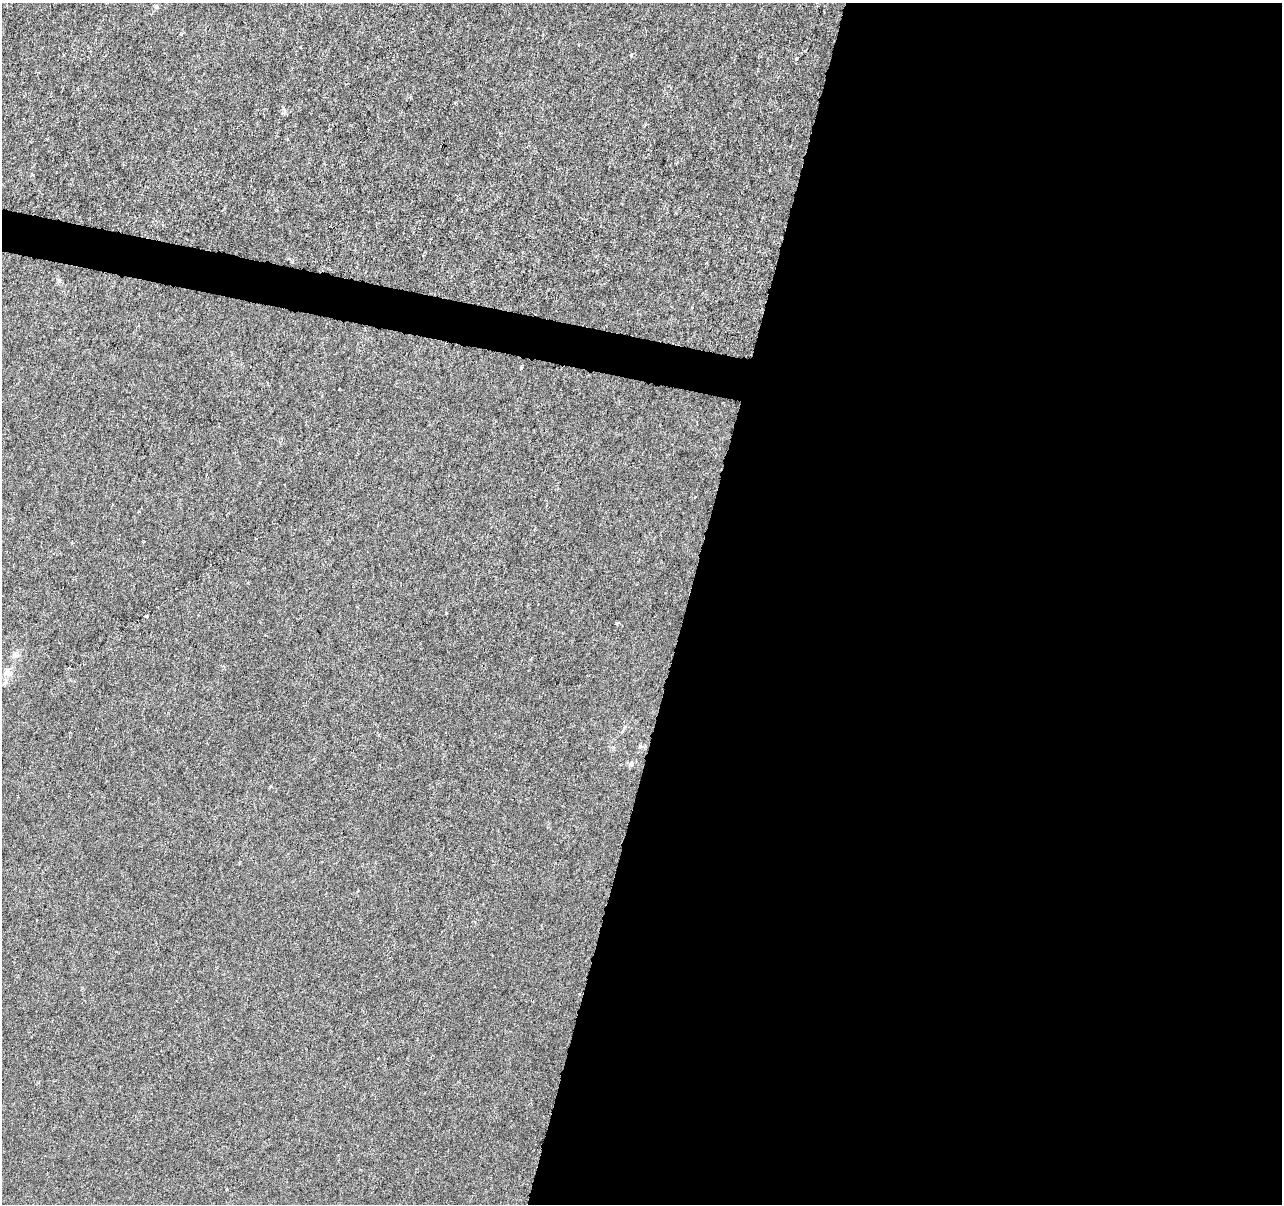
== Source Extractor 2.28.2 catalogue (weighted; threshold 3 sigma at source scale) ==
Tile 12 of 4 x 4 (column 4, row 3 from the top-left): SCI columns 3841-5120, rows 1424-2625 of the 5128 x 5312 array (HDU 1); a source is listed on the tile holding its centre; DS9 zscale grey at full resolution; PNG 1284 x 1206 px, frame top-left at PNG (2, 3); no overlay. Shown black and unused: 49% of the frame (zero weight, under 3 of 6 exposures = <1% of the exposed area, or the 3 px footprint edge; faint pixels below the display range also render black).
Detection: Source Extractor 2.28.2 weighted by HDU 2 'WHT'; one run over the whole footprint, this tile lists its part. Background -4.65e-06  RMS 0.0013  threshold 0.00516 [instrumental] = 3 sigma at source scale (4.09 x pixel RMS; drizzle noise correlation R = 1.36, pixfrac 0.8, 0.0396/0.0396 arcsec/px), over >= 5 px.
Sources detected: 9; all 9 listed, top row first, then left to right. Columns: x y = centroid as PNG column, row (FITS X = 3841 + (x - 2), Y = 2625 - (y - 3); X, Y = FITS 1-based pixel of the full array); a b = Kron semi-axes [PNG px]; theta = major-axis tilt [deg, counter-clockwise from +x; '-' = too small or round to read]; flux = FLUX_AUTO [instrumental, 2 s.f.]
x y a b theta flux
156 6 6 5 - 0.2
631 55 4 3 - 0.11
796 59 4 3 - 0.12
59 280 6 4 -19 0.18
521 368 3 3 - 0.19
147 616 5 3 - 0.15
8 673 13 9 -47 0.77
631 764 8 6 62 0.3
227 1189 2 2 - 0.13